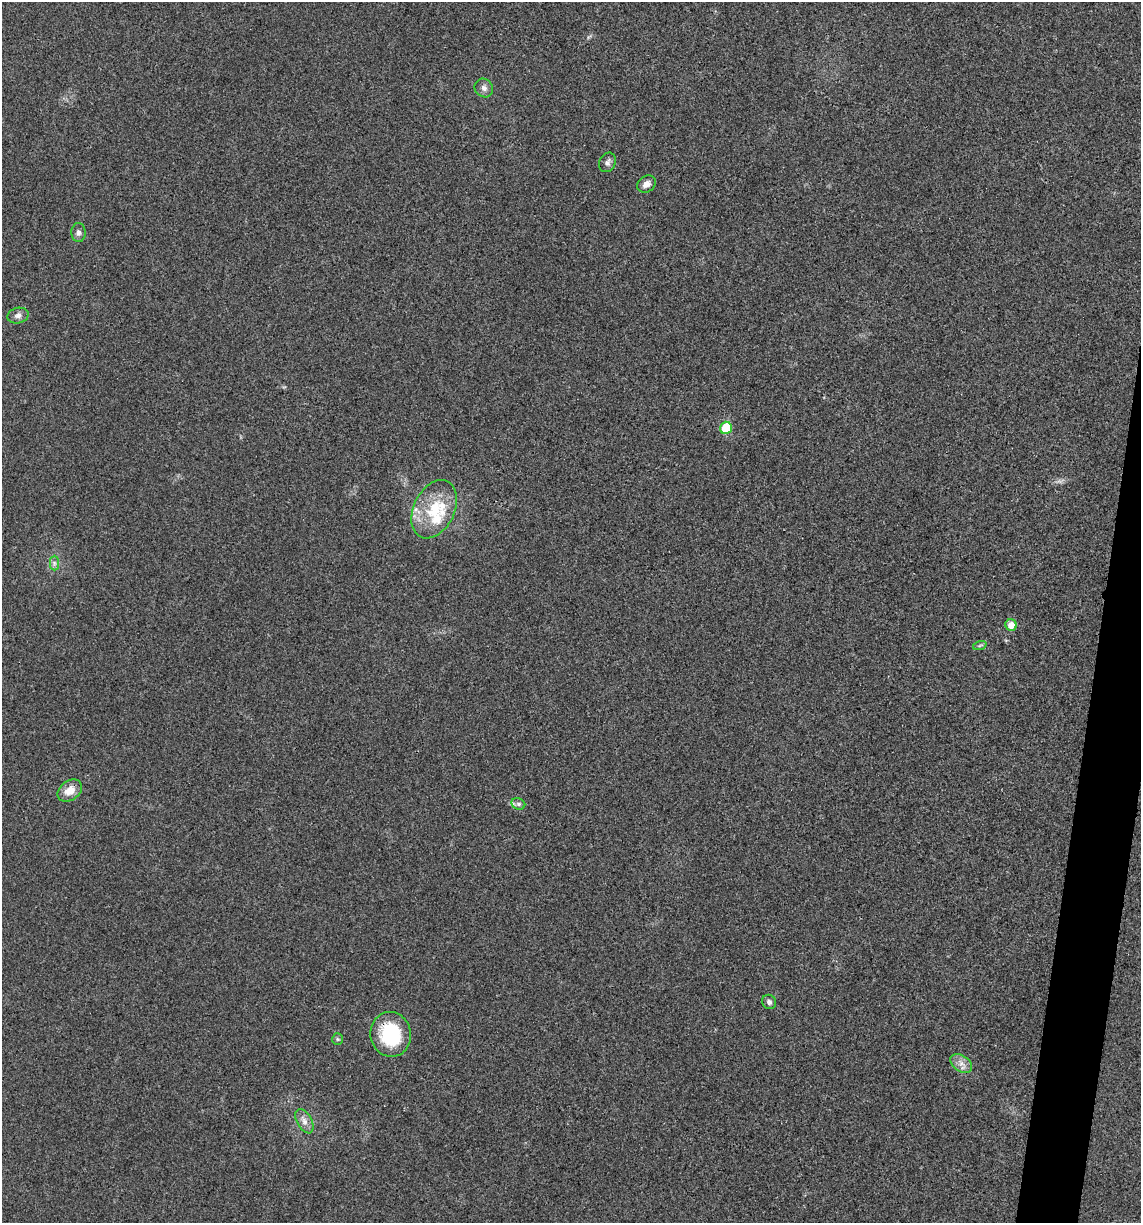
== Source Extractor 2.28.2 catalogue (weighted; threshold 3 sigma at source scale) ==
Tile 10 of 4 x 4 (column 2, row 3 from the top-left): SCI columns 1259-2397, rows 1229-2449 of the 4914 x 4897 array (HDU 1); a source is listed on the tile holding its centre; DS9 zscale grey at full resolution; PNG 1143 x 1225 px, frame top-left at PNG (2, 2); each listed source drawn as its Kron ellipse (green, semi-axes under 4 px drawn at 4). Shown black and unused: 3% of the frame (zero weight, under 3 of 4 exposures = <1% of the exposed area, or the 3 px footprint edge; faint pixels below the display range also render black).
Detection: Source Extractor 2.28.2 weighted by HDU 2 'WHT'; one run over the whole footprint, this tile lists its part. Background 0.0202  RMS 0.0059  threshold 0.0265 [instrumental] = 3 sigma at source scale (4.5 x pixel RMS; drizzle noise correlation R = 1.50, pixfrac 1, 0.05/0.05 arcsec/px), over >= 5 px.
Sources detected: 19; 2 inside a brighter listed object's ellipse — not listed separately; the other 17 listed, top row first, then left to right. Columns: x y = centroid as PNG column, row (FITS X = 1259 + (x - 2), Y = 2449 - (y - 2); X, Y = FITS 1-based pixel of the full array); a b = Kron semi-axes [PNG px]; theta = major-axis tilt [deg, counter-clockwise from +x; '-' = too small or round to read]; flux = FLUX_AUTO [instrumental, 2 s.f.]
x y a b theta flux
484 88 10 9 - 2.5
607 162 10 8 63 2.2
646 184 10 7 36 3.5
78 233 9 7 -87 2
18 316 11 7 12 2.6
726 428 6 6 - 16
434 509 31 20 64 25
54 563 7 4 -89 1.5
1011 625 6 5 - 5.5
980 645 7 4 19 0.87
70 791 13 9 35 7.1
518 804 7 5 -22 1.6
769 1002 7 6 - 2
391 1034 22 20 -80 39
338 1039 5 5 - 0.92
961 1063 12 8 -35 3.9
304 1121 13 7 -61 3.5
Overlapping masked pixels (flux is a lower limit): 1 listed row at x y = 391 1034